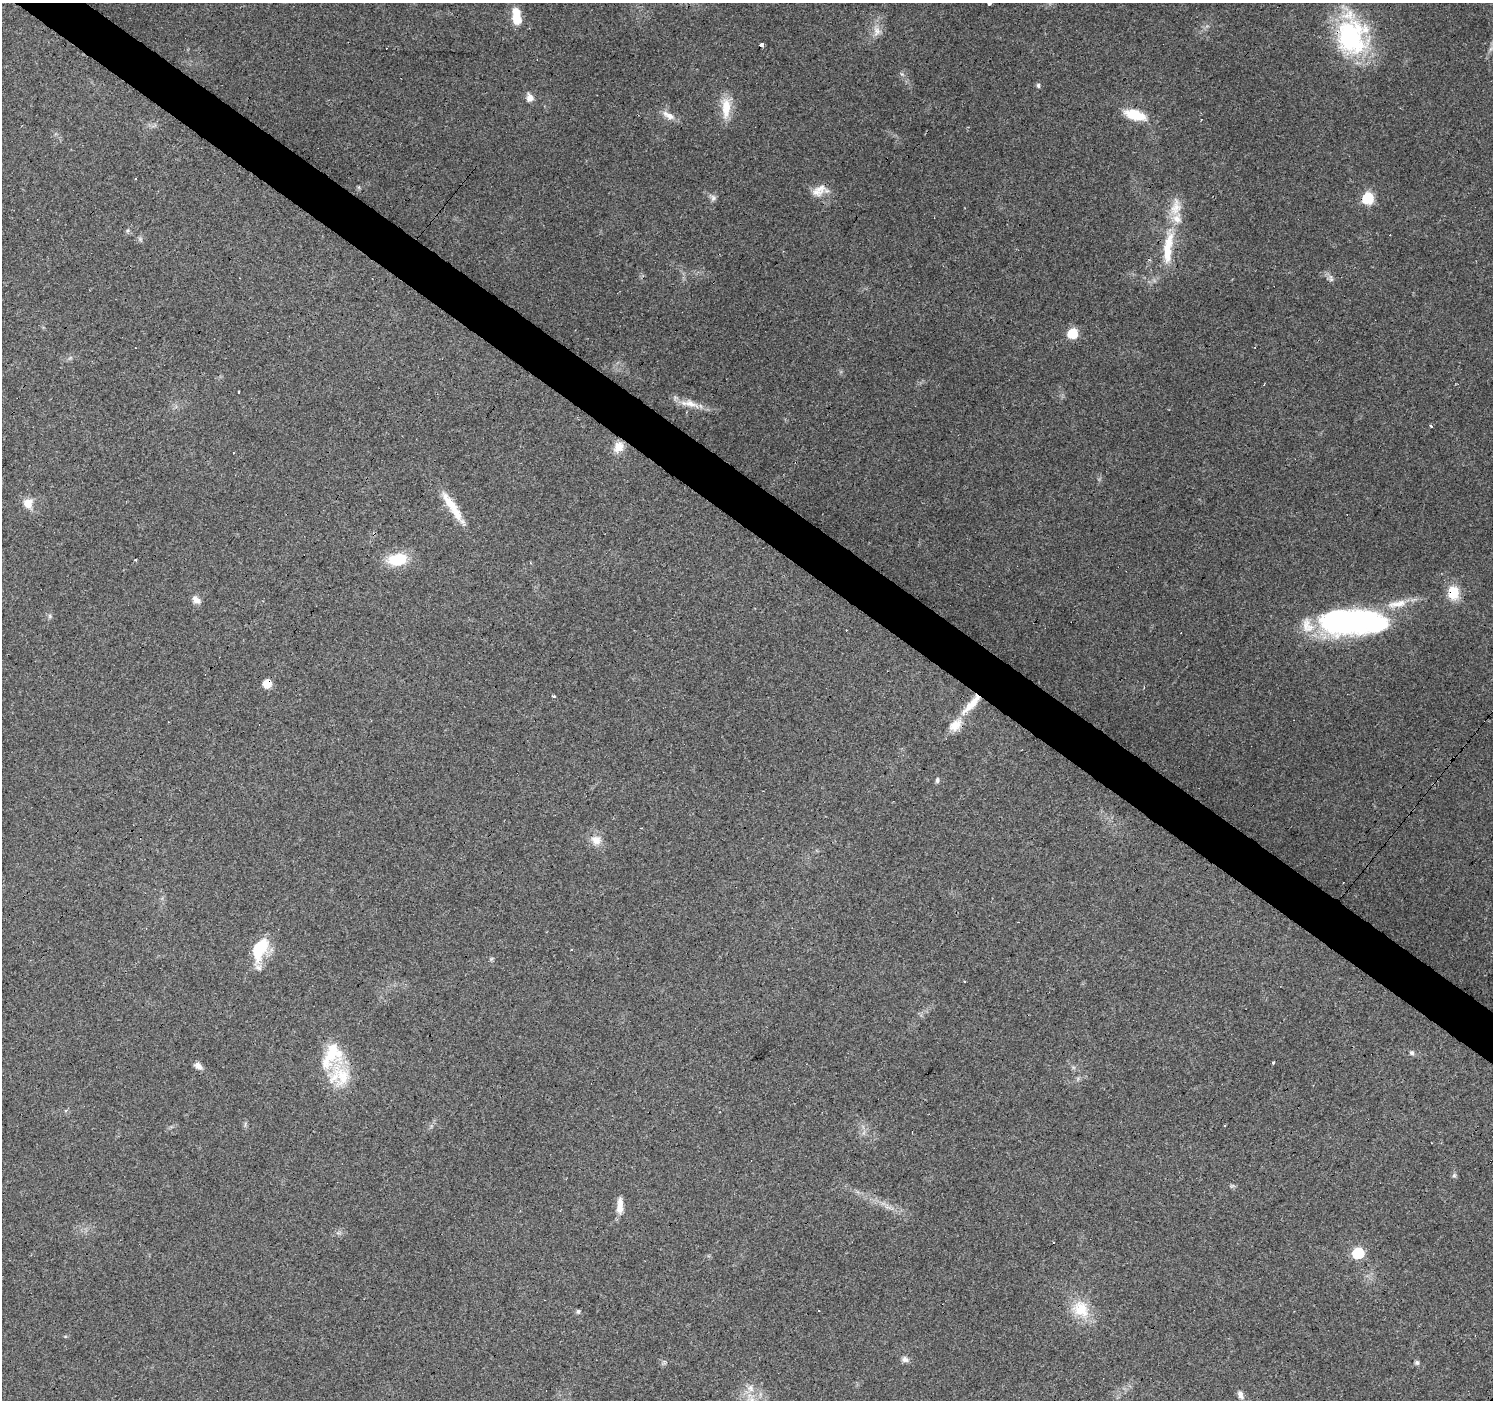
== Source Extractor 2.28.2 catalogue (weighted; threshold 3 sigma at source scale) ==
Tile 11 of 4 x 4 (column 3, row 3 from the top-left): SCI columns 2984-4474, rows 1571-2968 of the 5968 x 6005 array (HDU 1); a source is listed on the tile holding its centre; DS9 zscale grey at full resolution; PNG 1495 x 1402 px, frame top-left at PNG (2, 3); no overlay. Shown black and unused: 4% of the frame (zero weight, under 3 of 4 exposures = <1% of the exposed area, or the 3 px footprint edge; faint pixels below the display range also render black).
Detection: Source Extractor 2.28.2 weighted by HDU 2 'WHT'; one run over the whole footprint, this tile lists its part. Background 0.0939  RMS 0.0067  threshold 0.0302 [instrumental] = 3 sigma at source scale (4.5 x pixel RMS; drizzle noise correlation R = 1.50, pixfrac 1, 0.0396/0.0396 arcsec/px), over >= 5 px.
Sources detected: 74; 1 inside a brighter object's white glare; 11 cosmic-ray / hot-pixel residue — not listed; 14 inside a brighter listed object's ellipse — not listed separately; the other 48 listed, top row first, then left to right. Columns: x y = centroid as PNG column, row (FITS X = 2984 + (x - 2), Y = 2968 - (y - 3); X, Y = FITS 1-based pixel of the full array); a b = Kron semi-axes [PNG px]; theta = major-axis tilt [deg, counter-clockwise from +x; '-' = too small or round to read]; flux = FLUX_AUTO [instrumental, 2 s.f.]
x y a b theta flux
989 3 3 3 - 21
517 19 14 11 -72 9.6
877 31 15 10 -82 5.7
1351 37 52 35 -77 85
761 46 3 3 - 22
1038 85 6 5 - 1.2
530 98 10 8 -77 4.3
726 108 30 11 89 14
1135 115 23 10 -16 19
670 116 13 9 -17 5.4
816 192 19 11 -12 7.5
713 198 9 7 -90 2.3
1368 198 7 6 - 60
1168 243 39 11 77 20
1331 279 10 5 -65 2.2
1072 334 6 6 - 36
692 404 20 9 -31 7.6
1431 426 3 3 - 1.5
619 446 13 12 - 8.4
28 503 11 11 - 7.6
451 504 41 10 -51 14
397 559 21 13 10 23
136 560 4 2 - 1
1454 593 18 13 89 13
196 600 13 8 -41 3.8
50 616 7 4 -89 1.2
1359 622 65 29 6 140
267 683 8 8 - 8.2
553 696 3 3 - 2.9
971 704 36 9 47 15
937 780 7 4 84 1.4
596 840 14 13 - 7.2
259 948 27 15 64 28
572 949 3 3 - 2
333 1052 30 25 -76 28
1412 1053 6 6 - 1.6
198 1066 11 6 -38 3.5
66 1110 4 3 - 1.8
1225 1125 2 2 - 0.62
1454 1176 6 5 - 1.2
620 1204 16 8 -87 6
1358 1253 7 7 - 46
1081 1309 26 21 -41 20
578 1311 6 5 - 1.2
905 1359 8 8 - 2.6
1417 1362 6 6 - 1.4
750 1388 10 9 - 4.7
1240 1395 12 7 -66 3.3
Overlapping masked pixels (flux is a lower limit): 3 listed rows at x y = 1454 593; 267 683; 971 704
Isophote crosses this tile's border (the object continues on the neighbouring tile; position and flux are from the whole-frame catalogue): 1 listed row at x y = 989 3